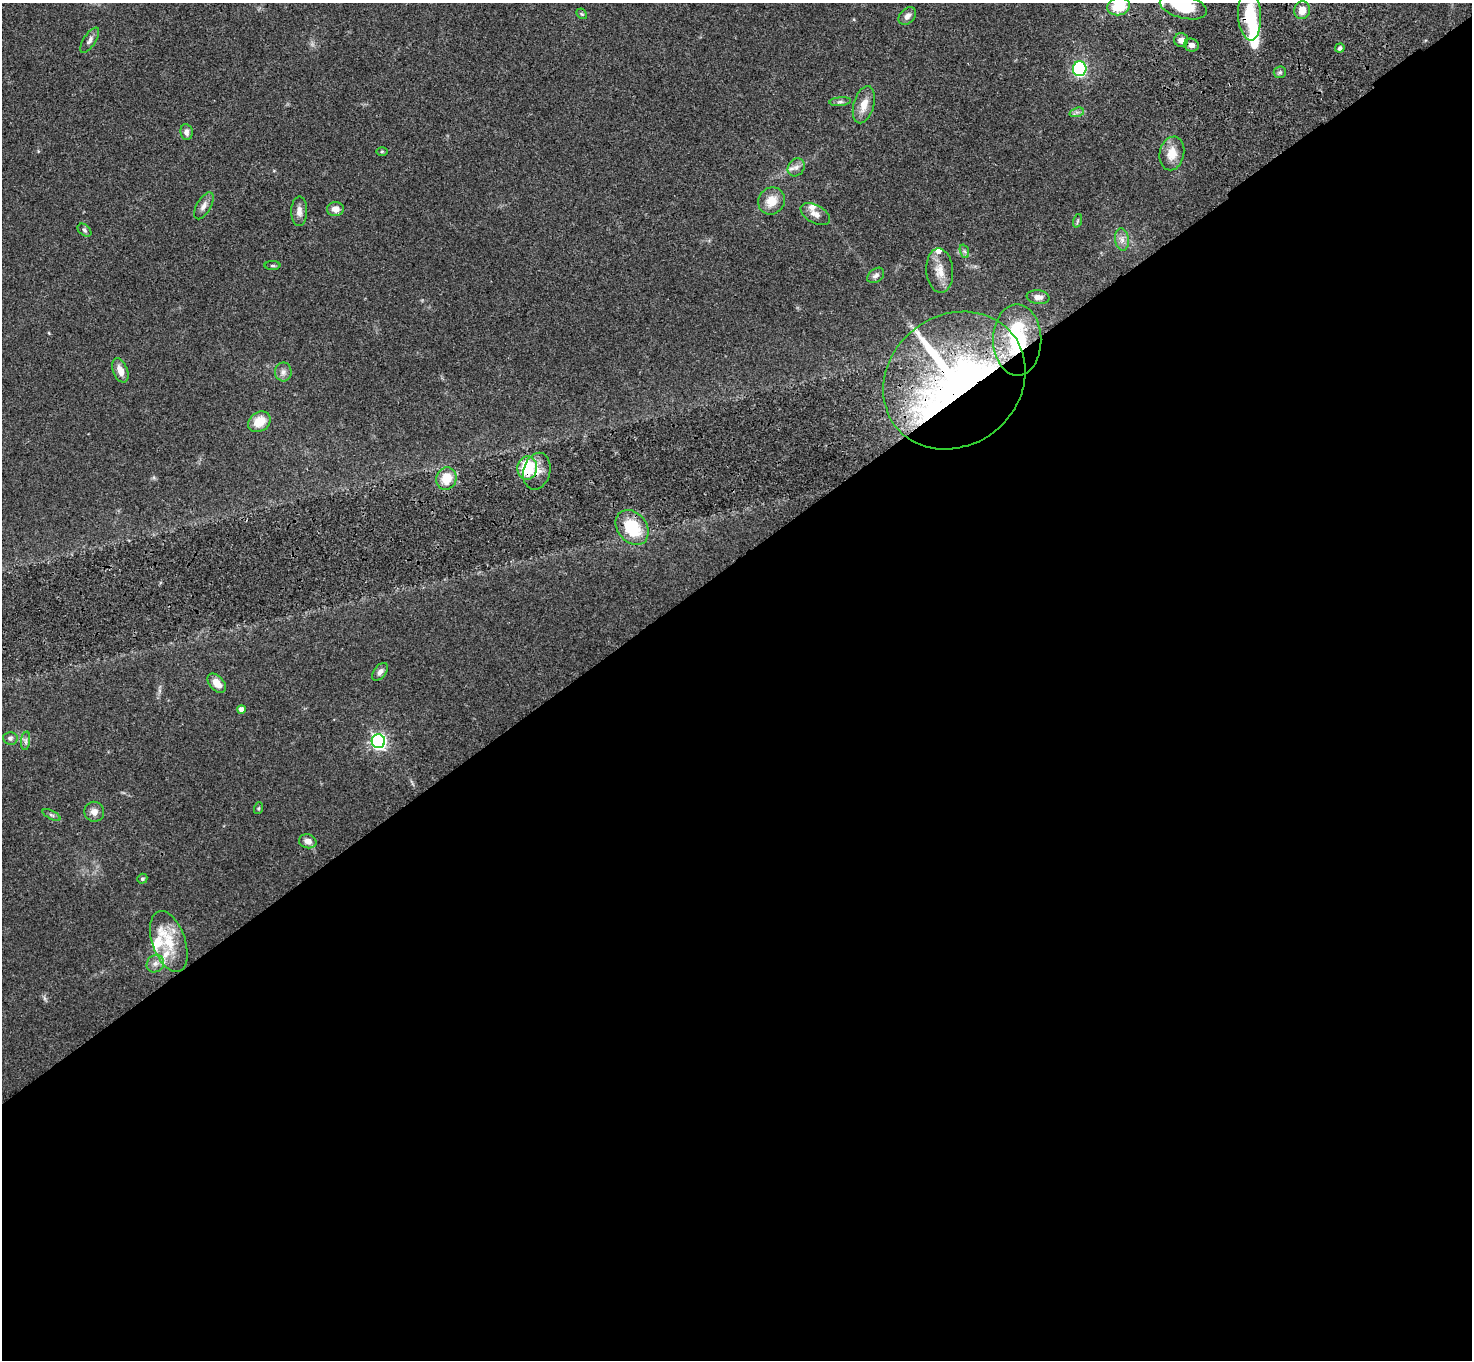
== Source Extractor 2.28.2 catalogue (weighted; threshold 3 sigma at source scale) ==
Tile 15 of 4 x 4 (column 3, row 4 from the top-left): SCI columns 3041-4510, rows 241-1598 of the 6087 x 6054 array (HDU 1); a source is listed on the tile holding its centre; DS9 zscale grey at full resolution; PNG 1474 x 1362 px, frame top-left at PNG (2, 3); each listed source drawn as its Kron ellipse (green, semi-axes under 4 px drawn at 4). Shown black and unused: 59% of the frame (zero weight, under 3 of 4 exposures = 6% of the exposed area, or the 3 px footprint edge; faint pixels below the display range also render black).
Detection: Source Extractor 2.28.2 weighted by HDU 2 'WHT'; one run over the whole footprint, this tile lists its part. Background 0.0576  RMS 0.0056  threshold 0.0253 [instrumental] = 3 sigma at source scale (4.5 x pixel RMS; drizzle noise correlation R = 1.50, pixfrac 1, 0.05/0.05 arcsec/px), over >= 5 px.
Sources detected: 62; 2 inside a brighter object's white glare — neither listed nor drawn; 6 inside a brighter listed object's ellipse — not listed separately; the other 54 listed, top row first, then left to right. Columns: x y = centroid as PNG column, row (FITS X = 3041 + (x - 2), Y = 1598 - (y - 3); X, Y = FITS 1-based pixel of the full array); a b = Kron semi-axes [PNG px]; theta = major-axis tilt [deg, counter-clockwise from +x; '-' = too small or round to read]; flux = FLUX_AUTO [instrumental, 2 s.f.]
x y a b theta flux
1119 6 11 8 15 16
1183 7 24 11 -14 20
1302 10 9 8 - 5.4
582 14 6 4 -44 0.71
1250 15 25 11 -87 24
907 16 10 7 46 2.5
90 40 14 6 57 2.2
1181 40 7 7 - 3.7
1191 45 7 6 - 2.9
1340 48 5 4 - 1.4
1080 69 7 6 - 58
1280 72 6 6 - 1.1
840 102 11 4 5 1.3
864 105 19 10 74 6.6
1077 112 7 4 17 1.3
186 132 8 6 -84 2.1
382 151 6 4 0 0.63
1172 153 17 12 79 8.1
796 167 9 8 - 2.6
771 201 14 13 - 8.1
204 206 15 7 59 2.9
335 209 8 7 - 3.8
299 211 15 8 88 3.3
815 214 16 9 -29 3.8
1077 221 7 4 71 0.78
85 230 8 5 -41 1.1
1122 239 11 7 -83 2.7
964 251 7 4 -70 1.2
272 266 8 4 -1 0.83
940 271 22 13 -85 7.1
876 275 9 6 38 2.1
1038 297 11 7 -7 2.8
1017 340 35 24 -90 42
120 370 13 7 -69 4.9
283 372 9 8 - 2.4
954 380 75 65 38 300
259 422 12 9 35 9.4
527 468 11 10 - 23
537 471 19 13 74 6.7
446 479 11 10 - 11
632 527 19 14 -51 23
380 672 10 6 53 2.2
217 683 11 7 -49 5.8
241 710 4 4 - 3.4
10 738 7 6 - 1.3
26 741 9 4 82 1.5
378 741 7 6 - 150
259 808 6 4 71 0.65
94 812 10 9 - 3.6
51 815 10 4 -27 1.2
308 841 9 7 -14 3.2
142 879 5 4 - 0.89
169 941 32 16 -71 16
155 964 9 8 - 2.9
Overlapping masked pixels (flux is a lower limit): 5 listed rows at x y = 1250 15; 1017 340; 954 380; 527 468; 537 471
Isophote crosses this tile's border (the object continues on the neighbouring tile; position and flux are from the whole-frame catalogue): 3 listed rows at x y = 1119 6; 1183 7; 1250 15